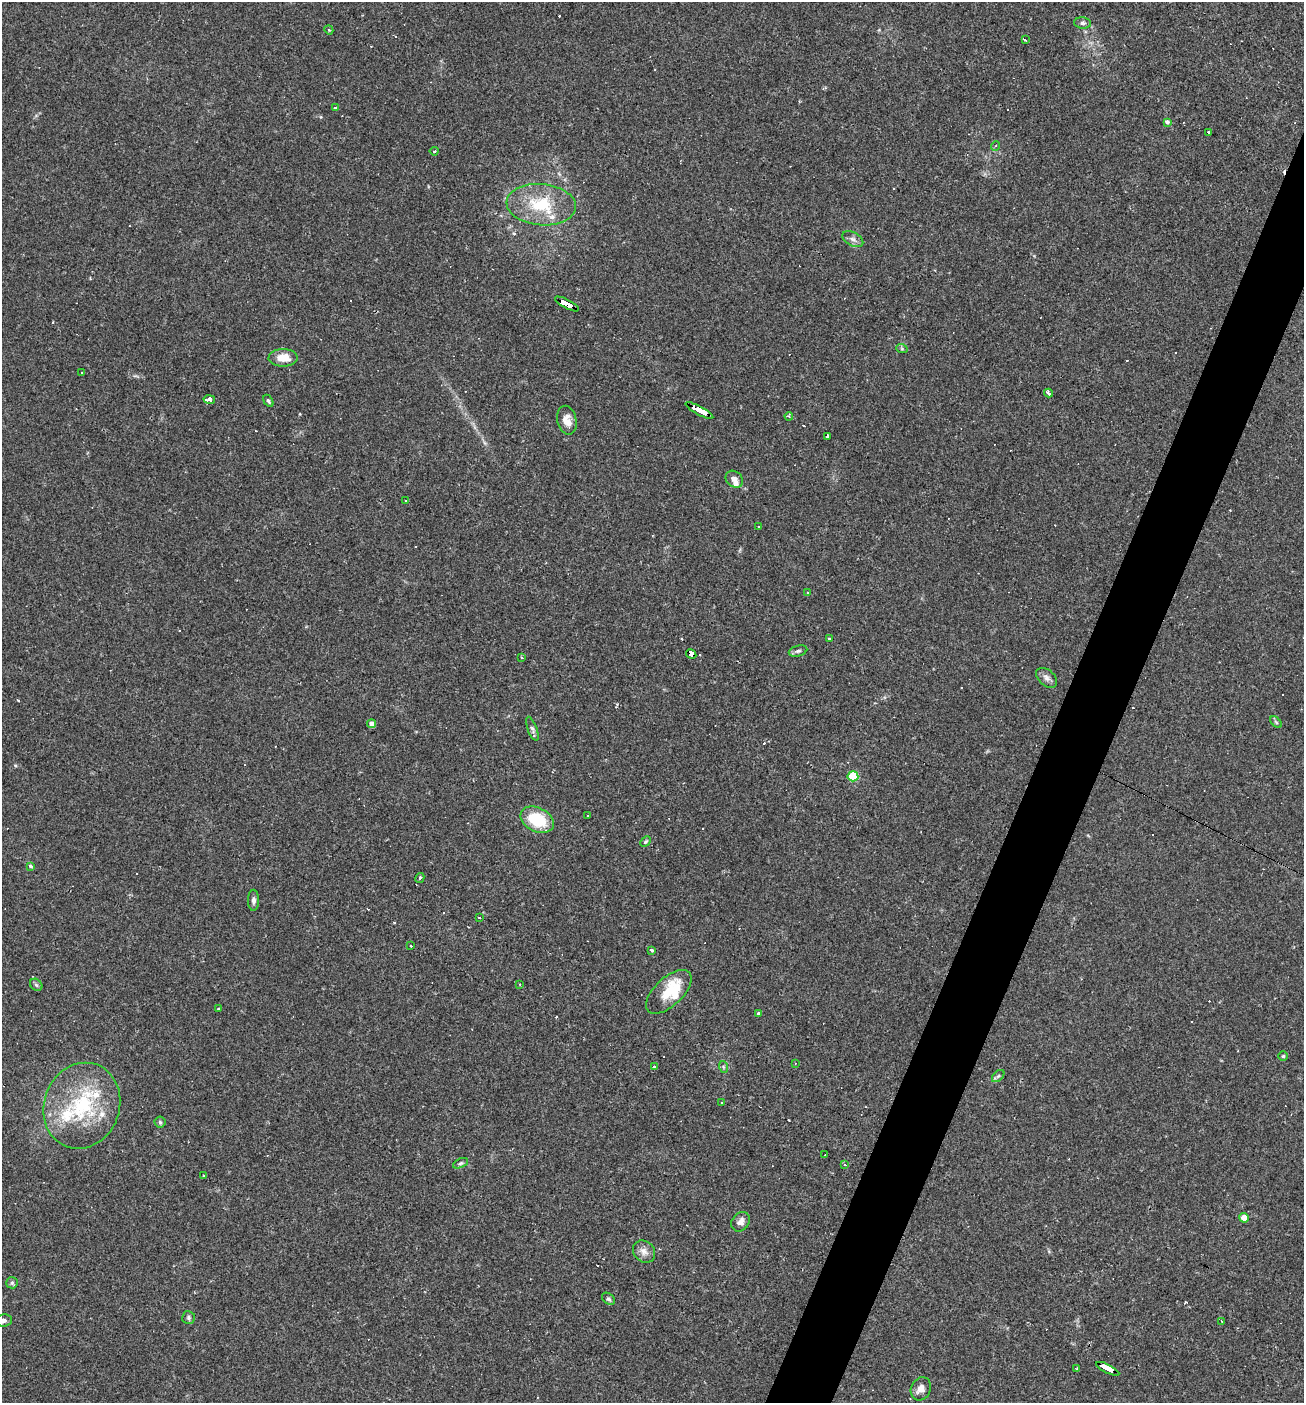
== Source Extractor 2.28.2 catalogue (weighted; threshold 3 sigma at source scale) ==
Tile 10 of 4 x 4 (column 2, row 3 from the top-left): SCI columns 1440-2741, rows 1403-2803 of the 5617 x 5606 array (HDU 1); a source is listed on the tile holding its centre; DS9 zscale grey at full resolution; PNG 1306 x 1405 px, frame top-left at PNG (2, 2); each listed source drawn as its Kron ellipse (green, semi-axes under 4 px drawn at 4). Shown black and unused: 4% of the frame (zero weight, under 2 of 3 exposures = <1% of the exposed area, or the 3 px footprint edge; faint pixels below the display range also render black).
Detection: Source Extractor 2.28.2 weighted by HDU 2 'WHT'; one run over the whole footprint, this tile lists its part. Background 0.0488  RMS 0.0049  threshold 0.0221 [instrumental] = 3 sigma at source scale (4.5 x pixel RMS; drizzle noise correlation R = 1.50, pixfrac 1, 0.05/0.05 arcsec/px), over >= 5 px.
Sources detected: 109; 31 cosmic-ray / hot-pixel residue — neither listed nor drawn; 7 inside a brighter listed object's ellipse — not listed separately; the other 71 listed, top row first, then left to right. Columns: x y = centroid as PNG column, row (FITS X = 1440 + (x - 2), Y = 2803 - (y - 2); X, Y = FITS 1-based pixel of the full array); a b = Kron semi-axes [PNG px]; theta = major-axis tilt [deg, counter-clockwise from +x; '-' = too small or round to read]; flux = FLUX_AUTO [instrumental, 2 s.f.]
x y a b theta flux
1082 23 8 5 -7 1.4
329 30 4 3 - 0.5
1025 40 4 3 - 1.9
335 108 3 3 - 0.51
1167 122 4 3 - 1.8
1208 132 3 2 - 1.1
995 146 5 3 - 0.48
434 151 4 3 - 0.68
541 205 35 20 -5 23
853 239 11 6 -29 2
567 304 13 4 -28 120
902 349 6 4 -19 0.7
283 358 14 9 -1 6.8
82 372 3 2 - 0.36
1049 393 4 3 - 4.4
209 399 5 4 - 13
268 401 7 4 -59 0.73
699 411 15 3 -28 170
789 416 4 3 - 0.77
567 420 15 9 -77 4.8
827 437 3 3 - 1.4
734 479 9 7 -42 2.8
405 500 2 2 - 0.54
758 526 2 2 - 0.34
808 592 4 3 - 0.73
829 639 4 3 - 0.44
798 651 9 5 15 1.3
691 654 5 4 - 34
521 657 3 3 - 1.2
1047 678 12 8 -41 2.3
1276 722 7 4 -45 0.66
371 724 4 4 - 2.8
532 729 13 4 -69 1.5
853 776 5 5 - 21
588 815 3 2 - 0.43
537 820 18 12 -25 19
645 842 6 4 45 0.65
31 866 3 3 - 1.7
420 878 5 3 - 0.57
253 900 10 5 -90 1.7
479 918 3 3 - 1.3
410 945 3 3 - 1.6
652 951 3 3 - 1.6
520 984 3 2 - 0.39
36 985 7 5 -43 0.89
669 992 28 14 43 13
219 1008 3 3 - 0.75
759 1014 4 3 - 4
1283 1056 5 5 - 0.65
795 1063 3 2 - 0.53
654 1067 4 3 - 3.1
724 1067 6 4 -70 0.72
998 1076 7 4 44 0.88
722 1103 3 2 - 0.92
82 1106 44 37 69 44
160 1122 5 5 - 0.83
825 1155 3 2 - 0.34
461 1163 8 4 26 0.88
845 1164 4 3 - 0.99
203 1176 3 3 - 1.6
1244 1218 5 4 - 6.2
741 1222 10 8 52 2.7
644 1252 12 10 -46 3.2
12 1283 6 5 - 0.88
608 1299 7 5 -39 1
188 1318 6 6 - 1.1
4 1320 8 6 7 1.4
1222 1321 3 3 - 1.4
1077 1369 3 3 - 0.63
1108 1369 13 3 -26 84
921 1389 12 9 64 3.6
Overlapping masked pixels (flux is a lower limit): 4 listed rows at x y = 567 304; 699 411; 691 654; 1108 1369
Isophote crosses this tile's border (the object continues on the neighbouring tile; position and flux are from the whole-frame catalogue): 1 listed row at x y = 4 1320